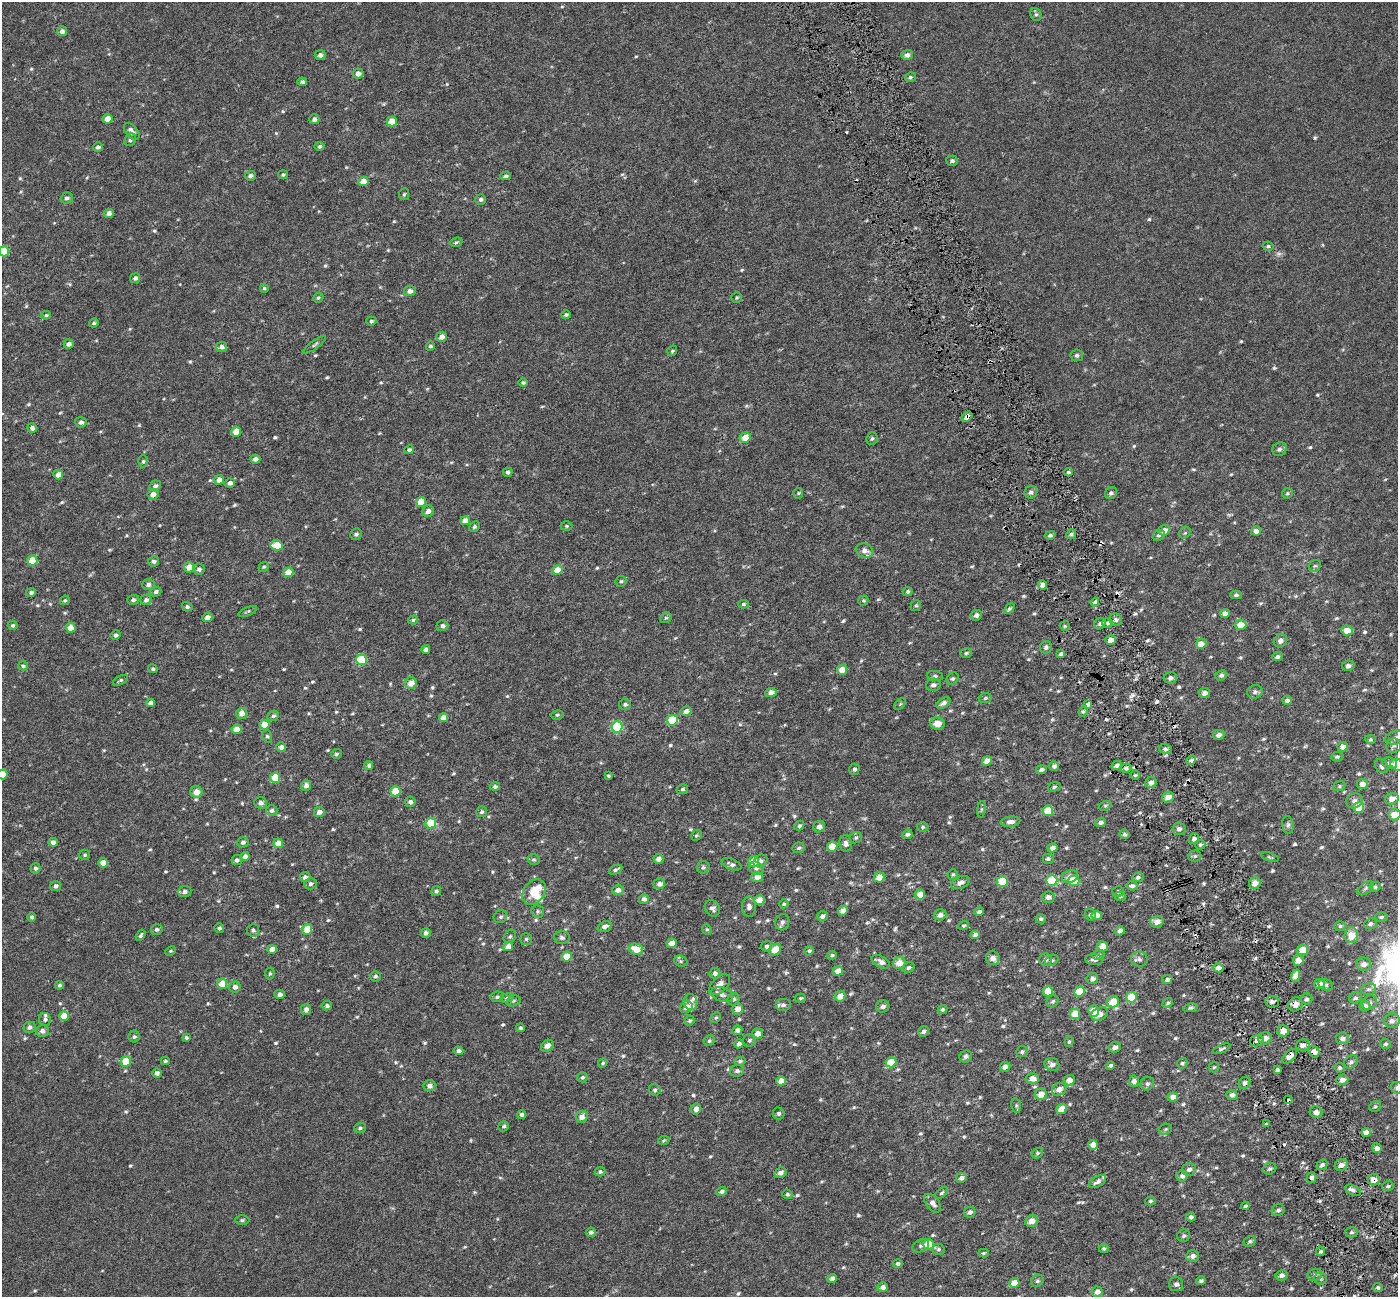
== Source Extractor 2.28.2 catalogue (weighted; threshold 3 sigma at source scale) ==
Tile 6 of 4 x 4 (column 2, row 2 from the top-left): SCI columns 1400-2795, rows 2732-4026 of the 5589 x 5407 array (HDU 1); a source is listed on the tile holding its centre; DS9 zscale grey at full resolution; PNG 1400 x 1299 px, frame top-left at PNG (2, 2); each listed source drawn as its Kron ellipse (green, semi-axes under 4 px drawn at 4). Shown black and unused: <1% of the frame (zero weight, under 3 of 6 exposures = <1% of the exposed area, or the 3 px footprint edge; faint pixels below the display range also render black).
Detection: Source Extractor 2.28.2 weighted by HDU 2 'WHT'; one run over the whole footprint, this tile lists its part. Background 6.72e-04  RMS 0.0026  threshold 0.0105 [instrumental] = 3 sigma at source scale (4.09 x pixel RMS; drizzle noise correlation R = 1.36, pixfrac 0.8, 0.0396/0.0396 arcsec/px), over >= 5 px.
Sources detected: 741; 1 too faint to see at this stretch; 11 cosmic-ray / hot-pixel residue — neither listed nor drawn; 6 inside a brighter listed object's ellipse — not listed separately; of the other 723, all 500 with FLUX_AUTO >= 0.339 (the completeness limit of this list) listed and drawn (223 fainter detections not listed), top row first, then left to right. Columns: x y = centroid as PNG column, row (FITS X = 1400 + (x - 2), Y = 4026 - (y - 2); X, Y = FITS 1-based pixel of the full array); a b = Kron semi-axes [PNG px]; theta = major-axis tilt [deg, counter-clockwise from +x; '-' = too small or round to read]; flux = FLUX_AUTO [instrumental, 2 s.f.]
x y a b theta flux
1036 14 6 5 - 0.43
62 31 5 5 - 1
320 55 5 5 - 0.79
907 55 6 5 - 0.89
358 73 5 5 - 1.3
910 77 5 4 - 0.44
302 82 5 4 - 0.65
108 119 5 4 - 2.4
314 119 5 5 - 0.89
392 121 5 5 - 3.7
132 131 10 6 -51 1.5
130 140 6 5 - 0.49
320 146 5 4 - 0.49
98 147 5 4 - 0.68
952 161 6 5 - 0.59
283 175 5 4 - 0.41
250 176 5 5 - 0.69
506 176 5 4 - 0.52
363 181 5 4 - 2.8
404 194 6 5 - 0.35
67 198 6 5 - 0.71
481 199 5 5 - 0.6
109 213 5 4 - 1.3
456 242 6 4 22 0.39
1268 246 5 4 - 0.41
4 251 5 5 - 5.9
135 278 5 5 - 0.71
264 288 4 4 - 0.35
410 291 6 5 - 1.1
318 298 5 4 - 0.4
737 298 5 5 - 0.36
46 315 5 4 - 0.41
566 315 5 4 - 0.47
371 321 5 4 - 0.43
94 323 5 4 - 0.41
442 337 5 5 - 1.4
69 344 5 4 - 0.93
314 345 13 3 36 0.51
430 346 5 4 - 0.53
222 347 5 5 - 1
672 351 5 4 - 0.38
1077 355 6 5 - 0.59
523 383 5 4 - 0.41
967 417 6 4 36 1.2
81 422 5 5 - 0.8
32 428 5 4 - 0.94
236 432 5 5 - 3.8
745 438 6 5 - 3
872 439 6 5 - 0.46
1279 449 7 6 - 0.77
409 450 5 4 - 0.51
255 459 5 4 - 1
143 461 6 5 - 0.37
508 472 5 4 - 0.52
1068 472 4 4 - 0.35
58 475 5 5 - 1.9
219 480 5 4 - 1.7
230 483 5 4 - 0.98
155 486 6 5 - 0.67
1031 492 6 6 - 0.72
798 493 5 5 - 0.37
1111 493 6 5 - 0.58
1287 493 5 5 - 0.36
153 494 5 5 - 1.4
421 502 5 5 - 3.7
428 511 6 5 - 1.1
465 521 5 4 - 2.1
566 526 6 4 -1 0.34
474 527 6 4 45 0.48
1164 530 6 5 - 1.7
1256 531 5 4 - 1
1185 533 6 5 - 0.38
356 534 6 5 - 0.6
1071 534 5 4 - 0.42
1050 535 5 4 - 0.51
1159 535 6 5 - 0.48
277 545 6 5 - 5.7
865 551 9 6 -18 1.3
32 560 5 5 - 4.8
153 561 5 5 - 0.69
1315 566 6 5 - 0.44
189 567 5 5 - 2.5
264 567 5 4 - 0.36
199 569 6 5 - 0.69
557 570 5 5 - 3.2
288 572 5 4 - 3.6
621 581 5 5 - 0.44
148 585 6 5 - 0.8
1042 585 4 4 - 1.5
31 592 5 4 - 0.56
156 592 5 5 - 0.61
908 592 5 4 - 0.44
1236 595 5 4 - 0.49
65 600 5 4 - 0.36
133 600 6 5 - 0.64
146 600 6 5 - 0.8
863 601 5 5 - 0.34
1095 602 4 3 - 0.39
743 604 5 4 - 0.36
916 605 6 5 - 0.39
187 607 5 4 - 0.49
1009 609 6 3 45 0.48
248 611 10 4 23 0.41
1225 613 5 4 - 1.1
976 615 6 5 - 0.81
207 617 5 4 - 1.3
666 618 6 5 - 0.39
413 620 5 4 - 0.35
1116 620 6 6 - 0.78
1108 623 5 4 - 0.46
1100 624 6 5 - 0.58
13 625 5 4 - 0.47
1241 625 5 5 - 3
442 626 6 5 - 0.78
1065 626 5 5 - 0.36
71 628 5 5 - 3
1347 630 6 5 - 2.6
115 635 5 4 - 0.7
1110 640 5 4 - 1.3
1280 641 7 6 - 0.95
1201 644 5 5 - 1.8
1046 647 6 6 - 0.65
426 649 4 4 - 0.84
966 653 6 4 17 0.39
1061 654 4 4 - 0.84
1277 657 5 4 - 0.62
361 660 5 5 - 9.4
23 666 5 4 - 0.41
1348 666 6 5 - 0.8
153 669 5 4 - 0.43
842 670 5 5 - 2.7
1221 675 6 5 - 0.55
935 676 8 5 -6 0.52
1170 678 6 6 - 0.82
953 679 6 5 - 0.43
120 680 8 4 26 0.45
411 683 6 6 - 2.5
933 685 7 6 - 0.76
771 692 5 4 - 1.1
1255 692 8 6 15 0.71
1205 693 5 5 - 0.89
985 698 6 5 - 0.42
1287 700 5 4 - 0.65
150 703 4 4 - 1.1
943 703 7 4 31 0.83
625 704 6 5 - 0.59
900 704 7 4 45 0.35
1087 704 3 3 - 1.6
686 711 5 5 - 1
1083 711 5 4 - 0.36
241 713 5 5 - 1.6
557 715 6 4 13 0.4
273 716 6 5 - 0.52
443 718 4 4 - 1.8
672 720 5 5 - 10
938 724 7 6 - 2.6
264 725 5 5 - 3.9
617 727 5 5 - 18
236 729 5 4 - 2.1
1219 735 6 5 - 0.98
267 736 6 5 - 0.41
1397 738 12 6 8 1.1
1370 739 5 4 - 0.34
1394 746 7 7 - 0.66
281 747 5 5 - 0.94
1343 747 5 5 - 1.2
1165 749 6 5 - 0.59
336 754 5 5 - 0.4
1337 757 6 4 8 0.41
1191 760 5 4 - 0.39
987 761 5 4 - 1.9
1389 763 8 6 -13 0.64
1397 765 6 5 - 3.8
369 766 4 4 - 0.49
1054 766 5 5 - 0.68
1117 766 5 4 - 0.76
1382 766 7 6 - 0.7
1126 768 5 4 - 0.54
854 769 5 5 - 0.57
1041 770 5 4 - 0.71
3 774 5 5 - 3.2
1135 775 5 4 - 0.37
608 776 4 3 - 0.36
275 778 5 5 - 6.8
1151 783 6 5 - 1.3
1362 784 5 5 - 1.3
306 785 5 5 - 1.1
1339 786 6 5 - 0.38
495 787 5 4 - 0.56
1054 787 6 4 21 0.38
682 789 6 5 - 0.47
395 791 5 5 - 6.5
196 792 6 6 - 2.4
1168 797 6 5 - 1.6
1392 799 7 5 17 1.6
1354 801 8 7 - 0.95
410 802 5 5 - 0.72
260 803 6 5 - 0.94
1105 806 6 4 17 0.35
1358 807 5 5 - 4.6
981 809 8 4 82 0.41
272 811 6 5 - 0.62
1048 811 5 5 - 7.1
319 812 5 5 - 1.3
482 812 5 5 - 0.46
1394 815 6 6 - 2.4
1011 822 10 5 6 1.1
1101 822 5 4 - 0.83
431 823 5 5 - 7.5
1288 825 9 5 -82 0.61
799 826 5 4 - 0.49
819 827 6 5 - 1
922 827 6 4 1 0.36
1179 829 6 6 - 0.82
907 834 5 4 - 0.62
1124 834 5 5 - 0.5
696 835 6 5 - 0.35
856 838 6 5 - 0.43
1194 839 5 5 - 0.73
53 842 5 4 - 1.1
243 842 6 5 - 0.66
278 843 5 4 - 2.9
846 844 8 6 -81 0.82
1200 845 5 5 - 0.44
832 847 5 5 - 4
799 848 6 5 - 0.49
1052 848 5 4 - 1
85 855 5 5 - 0.42
245 856 4 4 - 1.1
1195 856 6 5 - 0.46
1270 857 9 4 -17 0.35
658 859 5 4 - 1.3
1048 859 6 5 - 0.54
237 860 5 5 - 0.65
534 860 6 5 - 0.4
754 861 5 5 - 4.1
760 861 7 6 - 0.74
103 863 5 4 - 2.2
731 864 10 5 -23 0.76
703 867 6 6 - 0.54
35 868 5 5 - 0.56
756 868 7 6 - 0.64
616 870 7 4 25 0.49
953 875 5 5 - 0.36
1070 876 8 6 22 1.3
305 877 5 5 - 0.87
757 877 6 5 - 1.3
879 877 5 5 - 2.5
1138 877 5 4 - 0.52
1052 880 5 5 - 11
1074 881 6 5 - 5.8
1002 882 5 5 - 8.4
960 883 10 5 25 1.1
1255 883 6 5 - 1.6
311 884 6 5 - 0.62
659 884 6 5 - 1.2
56 886 5 5 - 0.83
1132 886 6 4 -11 0.5
1375 887 5 5 - 0.4
1365 888 9 5 38 0.51
618 890 6 5 - 1.2
436 891 5 4 - 0.52
1118 891 6 5 - 0.42
185 892 7 5 5 0.85
534 892 14 10 53 6.7
920 895 5 5 - 3.2
1120 896 5 5 - 0.37
1048 897 6 5 - 0.86
644 899 5 5 - 0.88
759 900 5 5 - 3.1
784 904 4 4 - 0.37
749 907 10 7 -88 0.98
712 908 8 7 - 0.85
538 911 6 6 - 0.44
843 911 5 4 - 1.3
979 911 5 4 - 0.47
940 915 6 5 - 1
1090 915 6 5 - 0.48
1097 915 5 4 - 1.5
822 916 5 5 - 0.75
32 917 4 4 - 0.54
500 917 7 6 - 0.57
1381 917 6 4 2 0.42
1041 919 5 4 - 0.4
782 922 8 7 - 0.79
1157 922 7 6 - 1.5
1370 924 6 5 - 0.59
964 925 5 4 - 0.37
1340 926 6 5 - 0.43
604 927 7 5 22 0.93
219 928 5 4 - 0.51
157 929 6 5 - 0.58
307 929 5 5 - 4.7
707 929 5 4 - 0.34
253 930 6 6 - 0.62
1120 931 5 4 - 1.1
426 933 5 5 - 0.85
141 935 6 4 58 0.48
975 935 5 4 - 0.92
1351 935 8 7 - 3.4
510 936 7 5 55 0.49
562 937 8 6 -5 0.67
526 939 5 5 - 0.42
672 943 5 5 - 1.8
508 946 5 4 - 2.4
767 946 5 5 - 0.6
1102 946 5 5 - 2.2
272 949 5 4 - 1.9
636 949 7 5 -22 3.3
775 950 7 5 40 3.5
1303 950 5 5 - 3
171 951 6 4 27 0.36
809 951 5 4 - 0.47
832 955 4 3 - 0.37
1098 955 6 5 - 0.4
567 957 5 5 - 5.3
993 958 7 6 - 1.4
1139 959 8 7 - 0.77
1045 960 6 6 - 0.63
1052 960 7 5 30 0.5
1094 960 9 5 -2 0.73
1298 960 5 5 - 1.7
681 961 7 5 -20 0.44
881 962 10 5 -28 1.2
899 963 6 6 - 2.7
1364 964 7 6 - 1.3
909 968 6 4 33 0.56
1218 968 5 4 - 1.8
838 971 5 4 - 2.7
715 973 5 5 - 0.77
270 974 6 4 85 0.36
375 976 5 5 - 0.45
1295 976 6 4 68 1.6
1092 979 6 5 - 0.85
1167 979 5 4 - 0.58
222 984 5 5 - 3.5
1319 984 5 5 - 1.3
59 985 4 4 - 0.47
719 985 13 7 44 1.6
1326 985 7 5 -14 0.54
235 987 6 5 - 0.97
1369 989 8 5 14 0.59
1048 991 5 5 - 3.7
1079 991 5 5 - 4.4
280 994 5 4 - 0.78
722 995 11 7 -20 1
840 996 5 5 - 2.3
497 997 6 5 - 0.5
1131 997 5 5 - 7.3
507 998 7 4 14 0.48
800 998 5 4 - 0.37
1355 998 6 5 - 0.52
733 999 6 6 - 0.57
1307 999 6 5 - 0.63
513 1001 7 5 16 0.49
1053 1001 6 5 - 0.43
690 1002 8 7 - 0.76
1113 1002 6 6 - 4
1272 1002 7 5 -3 0.81
1168 1003 5 4 - 0.35
1370 1003 8 7 - 0.71
1295 1004 7 7 - 1.6
783 1005 8 6 0 0.83
327 1006 5 4 - 0.5
883 1006 7 6 - 0.8
1365 1006 5 5 - 0.79
686 1007 7 5 36 1.3
1190 1008 7 4 11 0.49
306 1009 5 5 - 0.93
737 1009 5 5 - 1.6
942 1009 5 4 - 0.43
1094 1011 6 5 - 4.1
1075 1014 5 5 - 5.1
1100 1014 9 6 27 1.3
64 1016 5 4 - 3.5
716 1018 6 4 43 0.34
45 1019 6 6 - 0.62
690 1020 5 4 - 0.36
1392 1021 8 7 - 0.99
30 1027 6 5 - 0.75
520 1028 4 4 - 0.37
737 1030 5 4 - 0.7
42 1031 6 5 - 1.1
923 1031 5 5 - 0.7
1283 1031 6 5 - 2.2
757 1033 5 5 - 1.5
134 1037 6 5 - 0.51
186 1038 4 3 - 0.4
1265 1038 7 6 - 1.2
1342 1038 7 6 - 0.81
749 1040 6 6 - 0.51
709 1041 6 5 - 0.45
1257 1041 7 5 18 0.8
1069 1042 5 4 - 0.35
739 1044 5 4 - 0.98
1386 1044 5 5 - 0.36
1303 1045 7 6 - 0.91
547 1046 7 5 36 1.4
1115 1047 6 5 - 0.85
1221 1049 9 4 23 0.5
459 1051 5 4 - 0.94
1022 1052 6 5 - 0.53
1314 1052 6 5 - 1.2
966 1056 6 5 - 0.58
1289 1056 9 5 44 1.2
126 1061 5 5 - 5.5
165 1061 4 4 - 0.35
740 1061 5 4 - 0.44
891 1062 5 5 - 5.7
1351 1062 7 6 - 0.7
603 1063 5 4 - 0.41
1182 1063 5 5 - 0.39
1052 1064 7 6 - 1.1
1110 1066 4 4 - 0.53
1005 1067 5 4 - 0.96
1214 1067 5 5 - 0.35
1340 1068 5 5 - 0.47
1277 1070 3 3 - 0.55
737 1071 7 6 - 0.65
157 1073 5 4 - 0.77
582 1077 5 5 - 0.45
1032 1078 6 5 - 1.7
1069 1080 5 5 - 1.8
1342 1080 6 5 - 1.1
781 1081 5 4 - 2.1
1134 1081 5 5 - 0.85
1244 1083 7 5 55 0.7
1147 1084 7 6 - 0.63
429 1086 6 5 - 1.1
1397 1088 6 6 - 0.68
1059 1089 7 6 - 1.6
655 1090 6 5 - 0.52
1041 1094 6 5 - 2.5
1232 1095 5 5 - 0.81
1173 1097 5 4 - 1.5
1288 1100 4 3 - 0.73
1016 1105 7 5 -80 0.4
1375 1106 6 5 - 0.4
696 1109 5 5 - 1.3
1061 1109 5 4 - 3
1316 1112 6 5 - 0.8
779 1113 6 6 - 0.62
521 1115 4 4 - 0.57
582 1117 6 5 - 1.7
1266 1124 3 3 - 0.37
504 1126 5 5 - 0.42
360 1128 6 5 - 0.48
1165 1129 7 5 22 0.4
1366 1132 5 4 - 1.2
664 1140 6 4 22 0.34
1093 1145 5 5 - 2.2
1377 1148 5 4 - 1
1037 1153 6 5 - 0.41
1322 1165 6 5 - 0.67
1341 1165 7 5 25 1.2
1189 1169 7 6 - 0.89
1270 1169 7 5 26 0.54
600 1172 5 5 - 0.5
780 1173 6 5 - 1
1182 1176 5 5 - 0.88
961 1178 5 5 - 0.79
1312 1178 5 5 - 1
1374 1180 6 6 - 1.7
1097 1182 9 5 30 0.89
1388 1186 6 4 13 0.42
1353 1190 8 5 -27 0.63
722 1191 5 4 - 0.59
942 1193 7 4 37 0.4
787 1194 5 4 - 0.43
1150 1201 5 4 - 0.37
933 1203 11 6 -51 1.2
1245 1206 4 3 - 0.37
1278 1210 6 5 - 0.57
970 1212 6 5 - 0.74
1191 1217 4 4 - 0.61
242 1220 7 5 2 0.44
1031 1221 6 5 - 1.9
591 1232 5 4 - 0.59
1351 1232 7 5 2 0.45
1184 1236 6 6 - 0.51
1250 1241 6 5 - 0.43
928 1245 5 5 - 6.1
921 1246 9 6 29 0.61
1104 1248 5 4 - 0.42
938 1249 6 5 - 0.45
1320 1252 4 4 - 0.42
983 1253 5 4 - 0.39
1193 1256 6 6 - 1
898 1264 5 4 - 0.51
1281 1275 6 5 - 0.81
1315 1275 7 6 - 0.6
832 1278 5 4 - 1.4
1321 1278 6 6 - 0.42
1037 1281 6 6 - 0.5
1201 1281 5 4 - 0.55
1014 1283 5 5 - 4.2
1176 1284 7 7 - 0.82
883 1287 5 5 - 1.2
1378 1288 4 4 - 0.41
1097 1292 5 5 - 1.3
Overlapping masked pixels (flux is a lower limit): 8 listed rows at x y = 967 417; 1295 1004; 1221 1049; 1314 1052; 1289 1056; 1288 1100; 1312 1178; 1374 1180
Isophote crosses this tile's border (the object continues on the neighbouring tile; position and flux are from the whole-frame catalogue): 6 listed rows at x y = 4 251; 1397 738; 1397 765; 3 774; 1394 815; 1397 1088